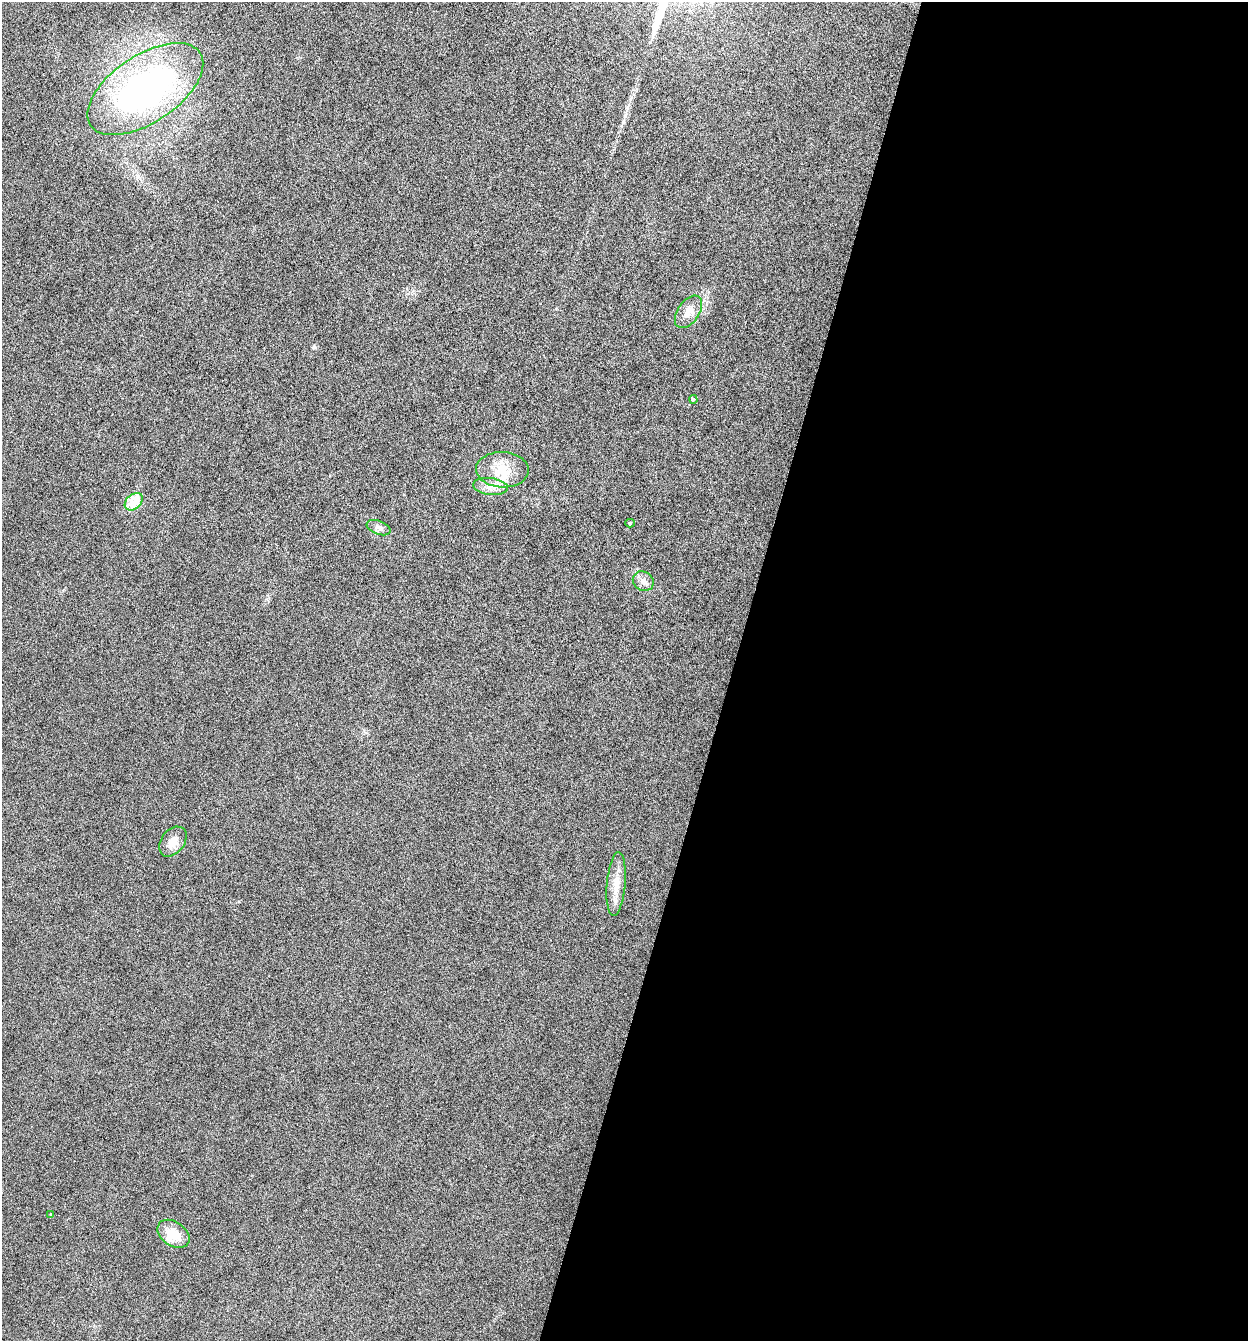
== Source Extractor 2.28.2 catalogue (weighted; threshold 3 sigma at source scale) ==
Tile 12 of 4 x 4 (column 4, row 3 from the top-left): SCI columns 3875-5120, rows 1350-2688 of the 5386 x 5373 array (HDU 1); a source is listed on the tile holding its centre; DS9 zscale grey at full resolution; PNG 1250 x 1343 px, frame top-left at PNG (2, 2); each listed source drawn as its Kron ellipse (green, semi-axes under 4 px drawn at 4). Shown black and unused: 41% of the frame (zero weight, under 12 of 24 exposures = <1% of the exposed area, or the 3 px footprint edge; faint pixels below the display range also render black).
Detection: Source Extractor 2.28.2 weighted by HDU 2 'WHT'; one run over the whole footprint, this tile lists its part. Background -0.545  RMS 0.04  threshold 0.163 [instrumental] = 3 sigma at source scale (4.09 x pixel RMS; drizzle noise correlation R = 1.36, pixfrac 0.8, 0.05/0.05 arcsec/px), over >= 5 px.
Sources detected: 13; all 13 listed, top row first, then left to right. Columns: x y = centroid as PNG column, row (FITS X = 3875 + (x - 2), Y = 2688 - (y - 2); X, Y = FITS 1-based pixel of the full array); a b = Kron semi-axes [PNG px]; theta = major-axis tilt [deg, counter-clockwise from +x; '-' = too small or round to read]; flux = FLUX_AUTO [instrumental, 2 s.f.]
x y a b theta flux
145 89 66 34 34 1100
688 312 18 10 55 37
693 399 4 4 - 6.8
502 470 26 17 -3 92
490 486 17 8 -7 33
134 502 10 7 42 110
630 523 5 4 - 4.6
379 528 12 6 -21 16
643 581 11 9 -34 20
173 842 17 11 51 33
616 884 32 9 85 53
51 1214 4 3 - 2.7
173 1234 18 12 -35 70
Unlisted compact peaks at least as high as the median listed source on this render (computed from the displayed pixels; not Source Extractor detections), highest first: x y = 314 347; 239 901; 556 309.